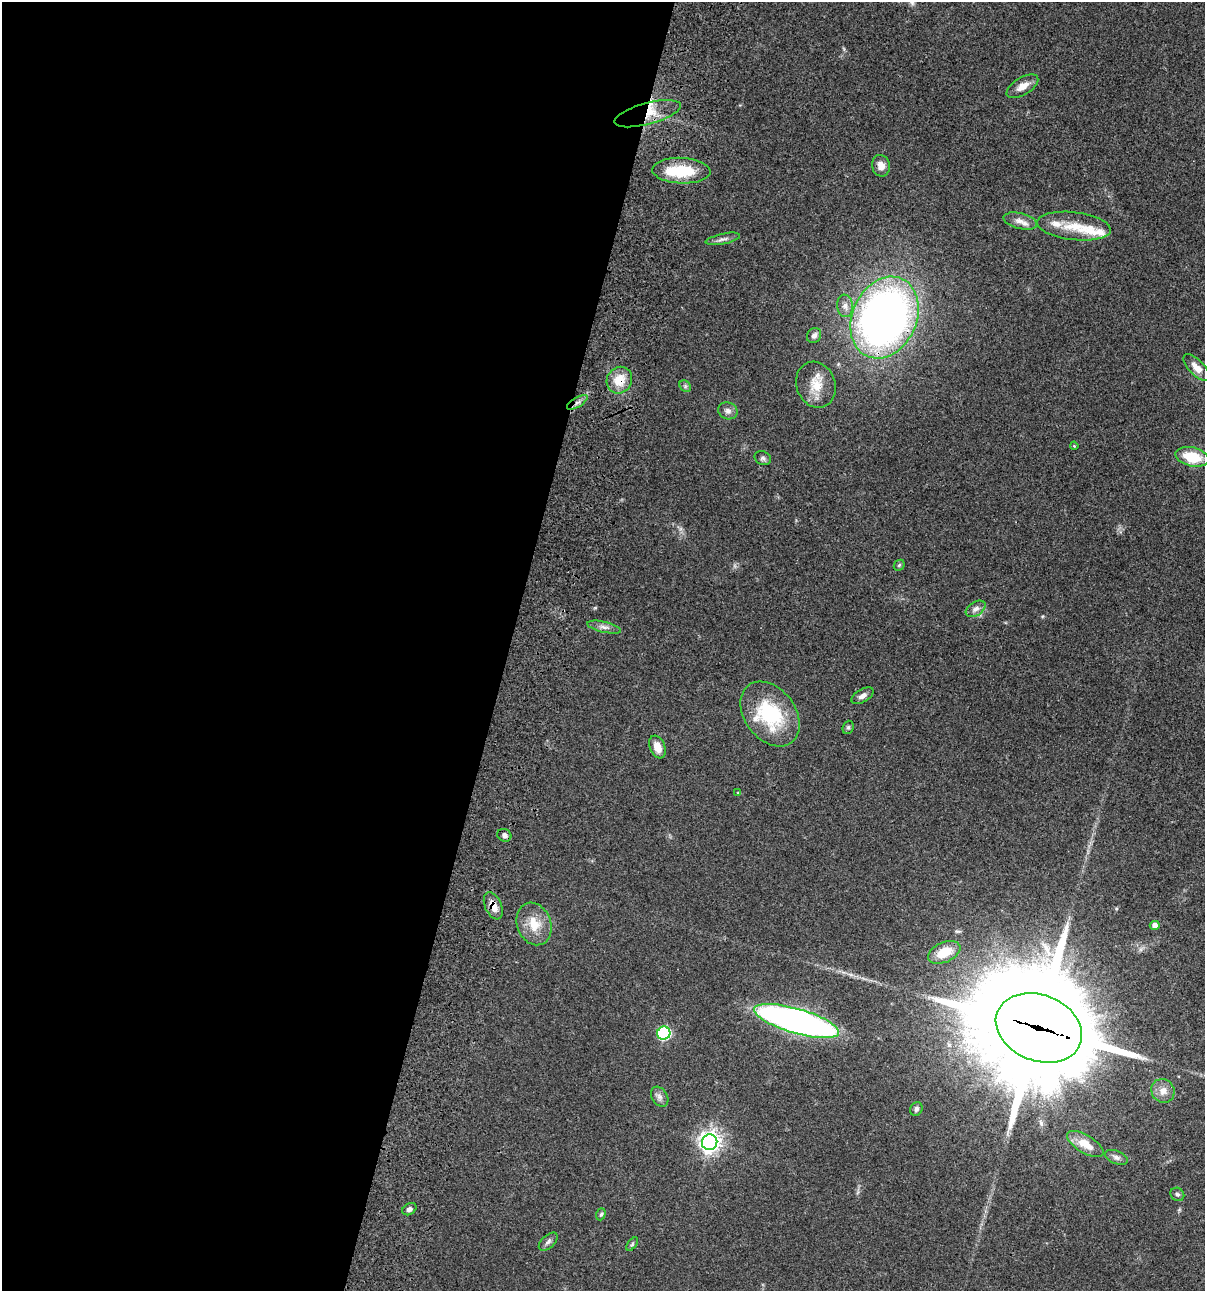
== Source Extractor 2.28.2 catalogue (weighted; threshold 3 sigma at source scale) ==
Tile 5 of 4 x 4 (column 1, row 2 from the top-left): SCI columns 235-1437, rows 2697-3985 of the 5405 x 5390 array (HDU 1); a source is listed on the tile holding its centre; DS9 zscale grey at full resolution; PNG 1207 x 1293 px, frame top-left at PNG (2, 2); each listed source drawn as its Kron ellipse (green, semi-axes under 4 px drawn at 4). Shown black and unused: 42% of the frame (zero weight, under 3 of 4 exposures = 9% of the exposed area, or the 3 px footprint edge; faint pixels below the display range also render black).
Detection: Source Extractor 2.28.2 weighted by HDU 2 'WHT'; one run over the whole footprint, this tile lists its part. Background 0.0467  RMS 0.0052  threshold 0.0236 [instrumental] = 3 sigma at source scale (4.5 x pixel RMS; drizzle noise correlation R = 1.50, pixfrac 1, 0.05/0.05 arcsec/px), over >= 5 px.
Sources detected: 52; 1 inside a brighter object's white glare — neither listed nor drawn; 5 inside a brighter listed object's ellipse — not listed separately; the other 46 listed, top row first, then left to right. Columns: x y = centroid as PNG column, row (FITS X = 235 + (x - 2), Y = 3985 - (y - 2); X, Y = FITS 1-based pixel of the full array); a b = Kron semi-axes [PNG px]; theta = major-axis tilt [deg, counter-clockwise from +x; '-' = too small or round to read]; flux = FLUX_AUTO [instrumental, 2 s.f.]
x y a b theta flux
1022 86 18 8 32 4.8
648 114 34 10 15 12
881 166 11 9 -76 4.2
681 171 29 13 -2 21
1020 221 17 8 -14 3.8
1074 226 37 14 -7 13
723 239 17 5 12 2.1
845 306 11 8 -83 2.8
884 318 42 32 65 310
814 335 8 6 53 2
1197 368 17 7 -47 4.4
619 380 14 12 60 9.8
816 385 23 19 -70 11
685 386 6 5 - 1
577 402 12 4 31 2
728 411 10 8 -20 2.3
1074 446 4 3 - 0.47
1192 457 17 9 -14 17
763 458 8 6 -27 1.3
899 565 6 4 46 0.75
976 609 11 7 33 2.5
604 627 17 5 -13 2.5
863 696 12 6 31 2.5
770 714 36 25 -53 36
848 727 7 5 69 0.85
657 747 12 7 -68 5.1
738 793 4 3 - 0.42
504 835 7 6 - 2.1
493 906 14 8 -66 5.4
534 924 22 17 -68 11
1155 925 5 4 - 3.3
944 952 17 10 24 11
797 1021 44 12 -16 270
1039 1028 44 33 -22 15000
664 1033 7 6 - 62
1163 1091 12 11 - 4.4
660 1097 11 7 -57 2.2
916 1109 7 6 - 1.6
710 1142 8 7 - 320
1085 1144 20 9 -31 8.6
1116 1157 12 6 -21 1.9
1177 1194 7 6 - 1.1
409 1209 7 5 34 1.8
601 1214 6 4 70 0.88
548 1242 11 6 44 1.8
632 1244 8 4 53 0.91
Overlapping masked pixels (flux is a lower limit): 6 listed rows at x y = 648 114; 884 318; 619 380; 577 402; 493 906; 1039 1028